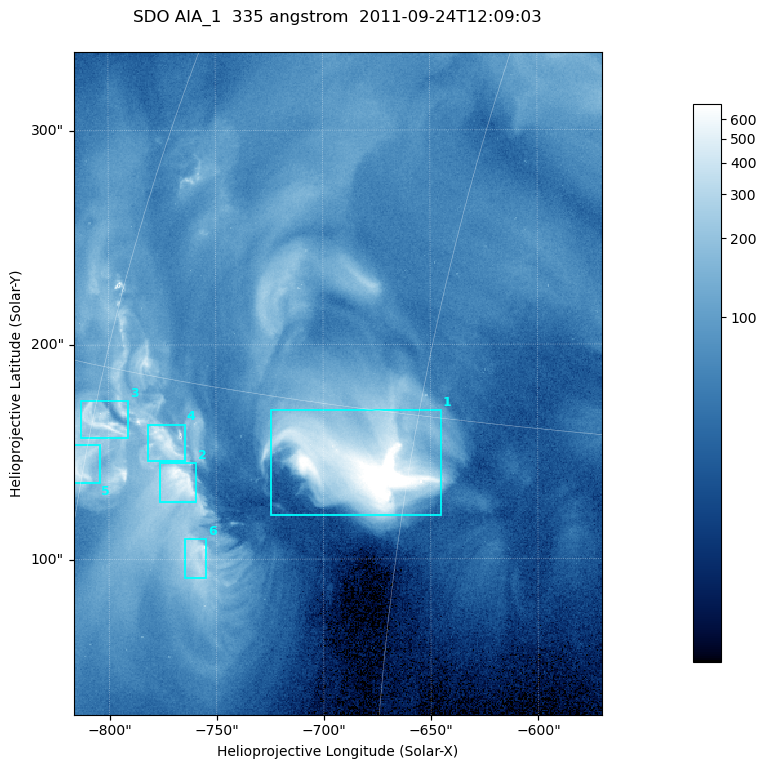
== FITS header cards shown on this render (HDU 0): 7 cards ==
TELESCOP= 'SDO     '           /
INSTRUME= 'AIA_1   '           /
WAVELNTH=                  335 /
WAVEUNIT= 'angstrom'           /
DATE-OBS= '2011-09-24T12:09:03.62' /
CTYPE1  = 'HPLN-TAN'           /
CTYPE2  = 'HPLT-TAN'           /

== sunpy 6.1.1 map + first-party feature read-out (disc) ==
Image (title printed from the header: SDO AIA_1  335 angstrom  2011-09-24T12:09:03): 410 x 514 px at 0.601 arcsec/px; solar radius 956 arcsec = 1592 px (partial field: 2.6% of the solar disc is inside the frame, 100% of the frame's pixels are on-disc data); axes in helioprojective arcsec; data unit not stated in the header (colour bar unlabelled)
Pointing: header CRPIX1/2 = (2042.06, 2043.86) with CRVAL1/2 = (0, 0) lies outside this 410 x 514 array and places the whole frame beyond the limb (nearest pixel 1.41 R_sun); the SolarSoft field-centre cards XCEN/YCEN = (-693.1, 181.9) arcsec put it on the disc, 1319 arcsec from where CRPIX/CRVAL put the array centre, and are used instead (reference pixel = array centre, CRVAL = XCEN/YCEN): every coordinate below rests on XCEN/YCEN
Orientation: roll -0.143 deg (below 1 deg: not rotated)
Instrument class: DISC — disc imager (sunpy class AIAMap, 335 A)
Bright regions (active regions / flare kernels): reference = the on-disc median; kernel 3 px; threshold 5 sigma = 213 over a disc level ~63.1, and >= 1.15x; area >= 210 px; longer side >= 5 px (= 3 arcsec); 6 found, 6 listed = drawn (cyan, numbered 1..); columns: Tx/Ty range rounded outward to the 2 arcsec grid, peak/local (2 s.f.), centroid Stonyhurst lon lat
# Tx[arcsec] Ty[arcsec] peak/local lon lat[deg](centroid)
1 -726..-644 120..170 19 -47 +13
2 -776..-758 126..146 9.5 -55 +12
3 -814..-790 156..174 7.9 -60 +13
4 -782..-764 146..164 7.8 -56 +13
5 -818..-804 136..154 7.7 -60 +12
6 -766..-754 90..110 7.1 -54 +10